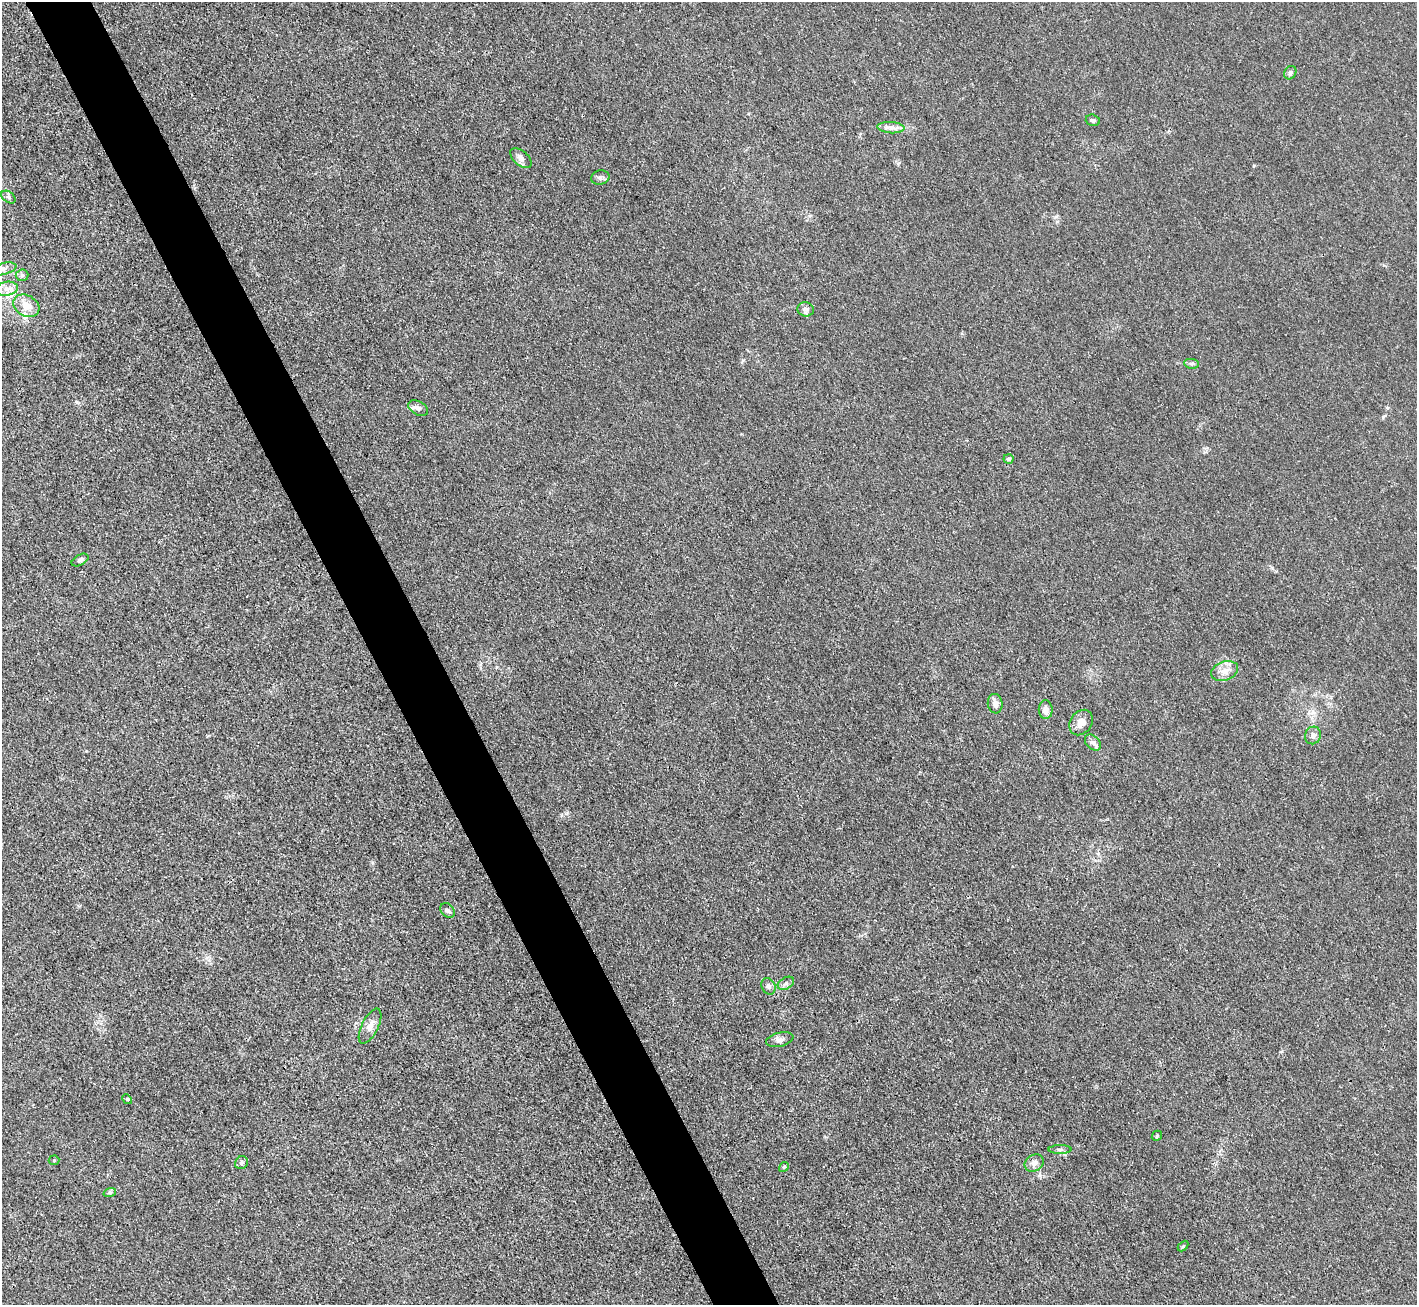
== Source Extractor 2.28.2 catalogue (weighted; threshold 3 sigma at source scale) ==
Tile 11 of 4 x 4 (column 3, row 3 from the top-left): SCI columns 2832-4246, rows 1457-2759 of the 5662 x 5652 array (HDU 1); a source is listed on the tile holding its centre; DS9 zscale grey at full resolution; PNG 1419 x 1307 px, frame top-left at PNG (2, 2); each listed source drawn as its Kron ellipse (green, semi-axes under 4 px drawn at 4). Shown black and unused: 5% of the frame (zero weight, under 3 of 4 exposures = <1% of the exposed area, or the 3 px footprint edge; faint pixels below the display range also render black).
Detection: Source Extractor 2.28.2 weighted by HDU 2 'WHT'; one run over the whole footprint, this tile lists its part. Background 0.0243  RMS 0.0047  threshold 0.0209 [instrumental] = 3 sigma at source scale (4.5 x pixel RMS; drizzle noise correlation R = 1.50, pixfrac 1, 0.05/0.05 arcsec/px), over >= 5 px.
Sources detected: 36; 1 inside a brighter listed object's ellipse — not listed separately; the other 35 listed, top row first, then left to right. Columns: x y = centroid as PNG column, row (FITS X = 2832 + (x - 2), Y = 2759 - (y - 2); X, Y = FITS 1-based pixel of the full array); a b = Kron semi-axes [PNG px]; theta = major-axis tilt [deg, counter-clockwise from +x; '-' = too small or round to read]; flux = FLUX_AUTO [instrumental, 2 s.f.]
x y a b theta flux
1290 73 7 5 58 1.1
1093 120 7 5 -15 0.99
891 128 13 5 -4 2.4
521 158 13 7 -41 2.1
600 177 9 7 11 1.6
8 197 8 5 -38 0.99
3 269 14 5 14 2.2
22 275 6 5 - 1
7 289 11 7 9 3.3
26 306 14 10 -29 6.7
806 309 8 7 - 1.5
1192 364 7 5 -6 0.96
418 408 10 7 -29 1.7
1008 459 5 4 - 1.1
80 560 9 5 29 1.1
1225 671 14 9 19 4
995 704 10 7 -82 2.4
1046 710 9 7 -89 2.6
1081 722 13 11 54 3.8
1313 735 9 8 - 2
1093 742 9 6 -46 1.6
448 910 8 6 -44 1.3
786 983 9 5 29 1.4
768 986 8 6 -64 1.4
370 1026 19 8 63 3.7
780 1040 14 7 13 2.1
127 1099 5 4 - 0.56
1157 1136 6 4 48 0.54
1060 1149 11 4 0 1.2
54 1160 5 5 - 0.59
241 1163 7 6 - 0.97
1034 1163 10 8 34 2.4
784 1167 5 4 - 0.65
110 1192 6 4 18 0.83
1183 1246 6 4 46 0.55
Isophote crosses this tile's border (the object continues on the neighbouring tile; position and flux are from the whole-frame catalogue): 1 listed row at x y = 3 269